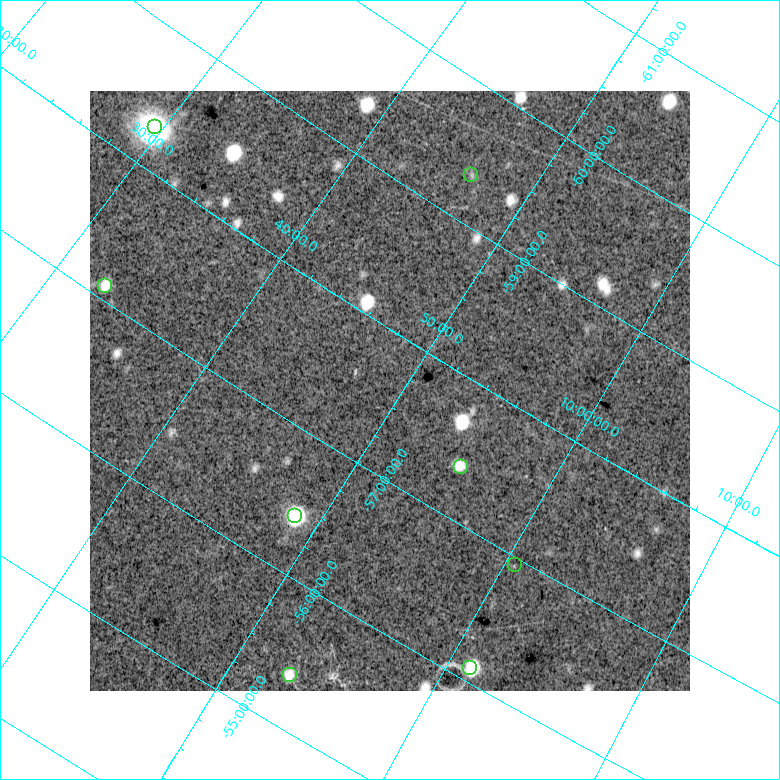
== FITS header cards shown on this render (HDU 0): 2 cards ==
NAXIS1  =                  600
NAXIS2  =                  600

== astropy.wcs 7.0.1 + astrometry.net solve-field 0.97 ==
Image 600 x 600 px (HDU 0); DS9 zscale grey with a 90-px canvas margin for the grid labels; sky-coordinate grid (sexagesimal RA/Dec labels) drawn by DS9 from the SOLVED WCS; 8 Tycho-2 reference stars matched to detected sources circled (green)
Header WCS: none
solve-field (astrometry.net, Tycho-2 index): SOLVED blind (the file carries no WCS)
Solved WCS: RA---TAN-SIP/DEC--TAN-SIP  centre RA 09:49:23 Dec -57:36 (147.35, -57.60 deg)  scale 27.3 x 27.8 arcsec/px (non-square pixels)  FOV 273.2' x 277.7'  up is -148 deg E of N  parity normal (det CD < 0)
(file carries no celestial WCS; the grid is the blind solution)
Tycho-2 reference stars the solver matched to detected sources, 8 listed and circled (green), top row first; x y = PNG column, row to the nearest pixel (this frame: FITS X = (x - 90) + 1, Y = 600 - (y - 91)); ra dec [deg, ICRS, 3 dp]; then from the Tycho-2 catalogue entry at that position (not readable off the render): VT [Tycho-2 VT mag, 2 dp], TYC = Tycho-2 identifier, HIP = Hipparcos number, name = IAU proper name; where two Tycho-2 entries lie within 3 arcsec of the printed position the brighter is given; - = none
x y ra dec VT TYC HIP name
155 127 142.403 -58.299 6.87 8596-288-1 46553 -
471 175 146.610 -59.353 6.86 8597-2283-1 47962 -
105 286 143.196 -57.094 7.12 8592-196-1 46847 -
461 467 148.775 -57.383 6.72 8606-1280-1 48643 -
295 516 147.167 -56.412 6.15 8606-1549-1 48119 -
515 565 150.144 -56.946 6.64 8607-1073-1 49052 -
470 668 150.300 -56.097 6.41 8603-1905-1 49092 -
290 675 148.250 -55.373 6.47 8602-1998-1 48469 -